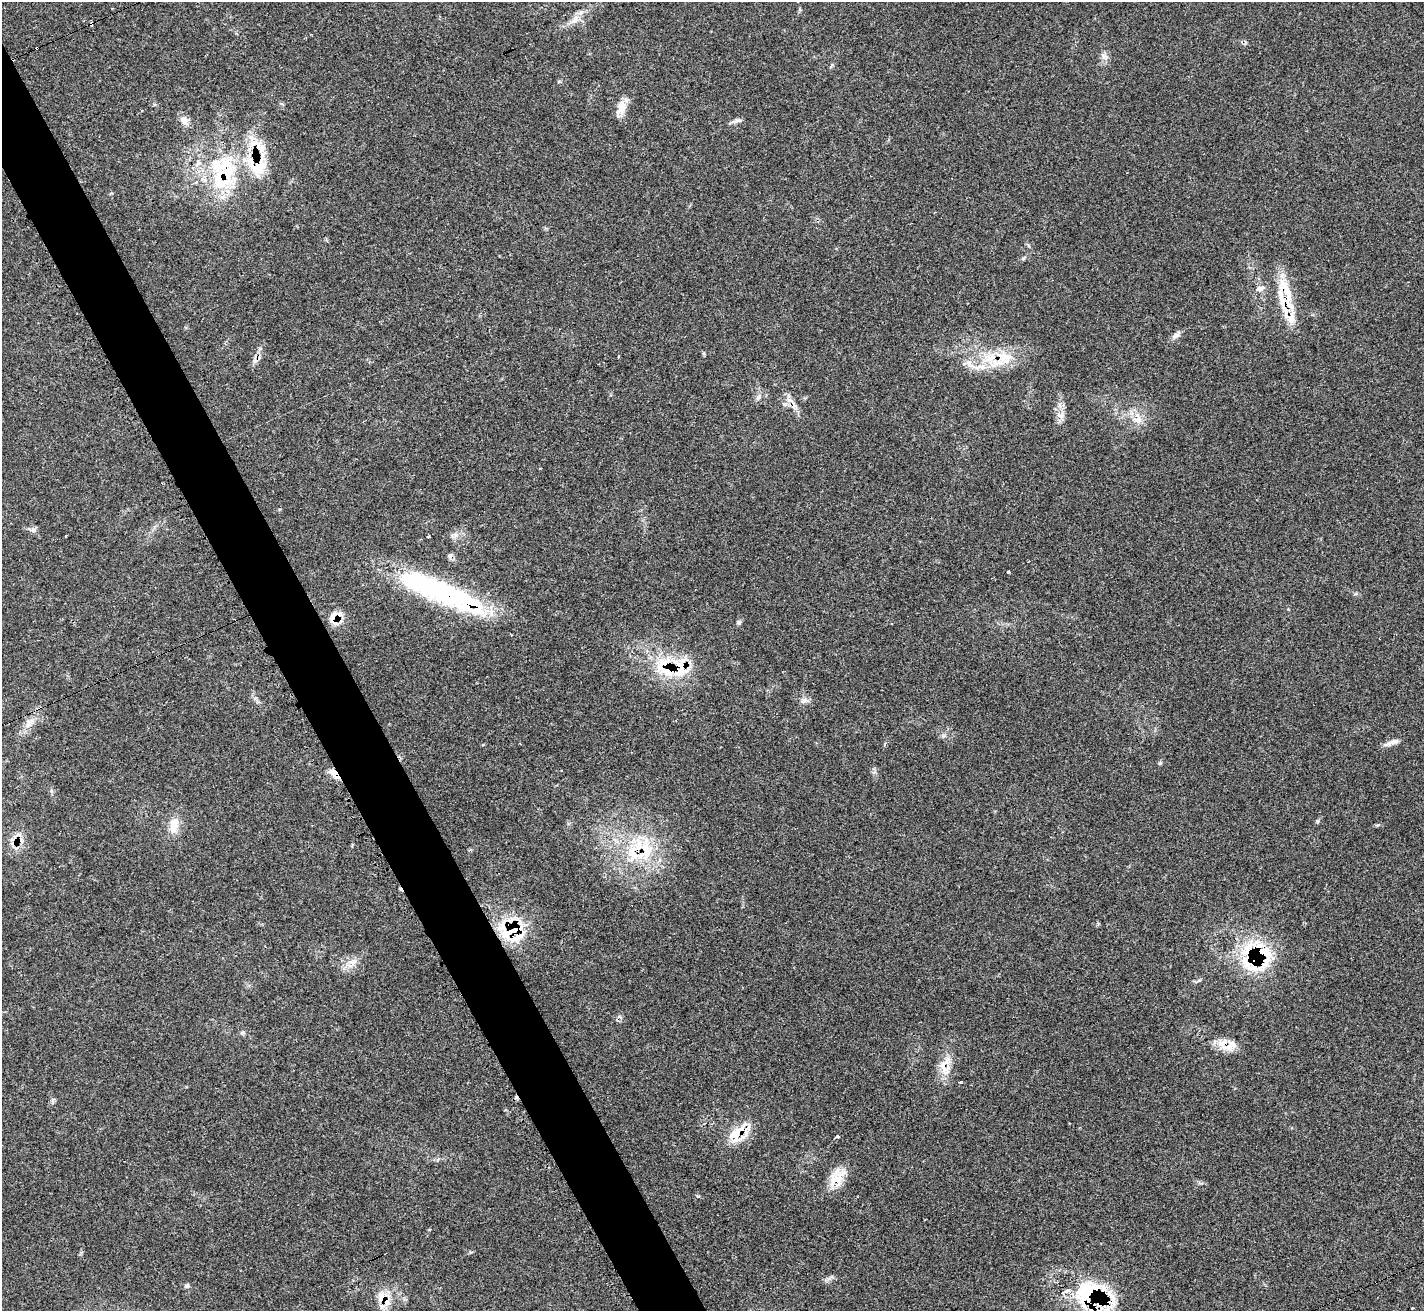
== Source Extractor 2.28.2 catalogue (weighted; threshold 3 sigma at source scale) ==
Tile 11 of 4 x 4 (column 3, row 3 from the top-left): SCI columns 2871-4292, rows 1602-2910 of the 5713 x 5703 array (HDU 1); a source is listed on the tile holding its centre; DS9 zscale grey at full resolution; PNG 1426 x 1313 px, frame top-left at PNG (2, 2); no overlay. Shown black and unused: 4% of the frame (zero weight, under 3 of 4 exposures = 2% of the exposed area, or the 3 px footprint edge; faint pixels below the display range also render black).
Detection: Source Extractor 2.28.2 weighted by HDU 2 'WHT'; one run over the whole footprint, this tile lists its part. Background 0.0538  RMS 0.0053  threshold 0.0237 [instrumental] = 3 sigma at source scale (4.5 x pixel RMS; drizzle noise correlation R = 1.50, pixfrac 1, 0.05/0.05 arcsec/px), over >= 5 px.
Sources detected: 76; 1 inside a brighter object's white glare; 10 cosmic-ray / hot-pixel residue — not listed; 16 inside a brighter listed object's ellipse — not listed separately; the other 49 listed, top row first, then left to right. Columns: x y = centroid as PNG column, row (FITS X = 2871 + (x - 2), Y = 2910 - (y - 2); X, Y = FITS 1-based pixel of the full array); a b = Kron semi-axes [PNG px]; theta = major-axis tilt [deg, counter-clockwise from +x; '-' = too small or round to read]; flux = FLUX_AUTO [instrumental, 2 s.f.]
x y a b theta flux
575 20 15 8 53 4.1
92 23 4 3 - 3.5
1105 56 11 6 -17 1.9
621 108 23 10 73 6
141 111 3 3 - 1.1
184 121 13 9 -55 3.7
736 121 17 4 10 1.8
255 143 30 13 -37 12
226 174 64 35 -64 57
1260 288 13 6 16 2.4
1286 290 46 12 -67 16
1176 335 12 6 44 2.4
618 356 3 2 - 0.7
1004 357 29 14 -7 15
980 367 22 7 3 6.5
759 398 11 4 45 1.5
784 404 8 6 -20 1.6
1061 415 12 7 23 2.8
1137 420 14 9 -8 4.7
33 530 7 6 - 1.5
456 535 6 6 - 1.7
65 536 3 2 - 0.64
428 536 3 3 - 1.6
1008 571 3 3 - 3.7
443 592 97 23 -26 93
333 617 17 12 75 6.3
739 622 6 6 - 1.1
667 667 39 21 -69 27
804 701 12 7 11 2.2
29 723 20 8 50 5.4
1394 742 13 7 20 3
335 774 13 6 -45 7.8
174 825 24 12 80 7.5
17 835 19 6 20 3.4
635 849 53 19 25 29
511 930 36 22 12 30
1254 958 31 28 -3 43
353 962 12 9 20 4
1229 1045 24 14 22 8.2
945 1066 31 15 79 10
960 1082 3 3 - 2.1
737 1133 41 11 53 12
838 1136 4 3 - 1.9
835 1180 28 15 59 10
925 1220 3 2 - 0.43
187 1286 7 5 43 1
1085 1291 49 33 71 41
382 1298 21 12 88 8
1412 1308 2 2 - 0.39
Overlapping masked pixels (flux is a lower limit): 19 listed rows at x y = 92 23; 255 143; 226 174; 1286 290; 1004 357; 443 592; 333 617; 667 667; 335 774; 17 835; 635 849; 511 930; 1254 958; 1229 1045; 945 1066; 737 1133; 835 1180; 1085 1291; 382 1298
Unlisted compact peaks at least as high as the median listed source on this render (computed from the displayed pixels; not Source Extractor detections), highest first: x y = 1317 821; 1160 763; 698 1196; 260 348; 1023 258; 829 1278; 943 736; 832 65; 1355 594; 559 81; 470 1252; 280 509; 51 791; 704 354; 874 772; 111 193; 243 1032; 255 698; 1028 245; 1201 1183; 429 1230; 52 1100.